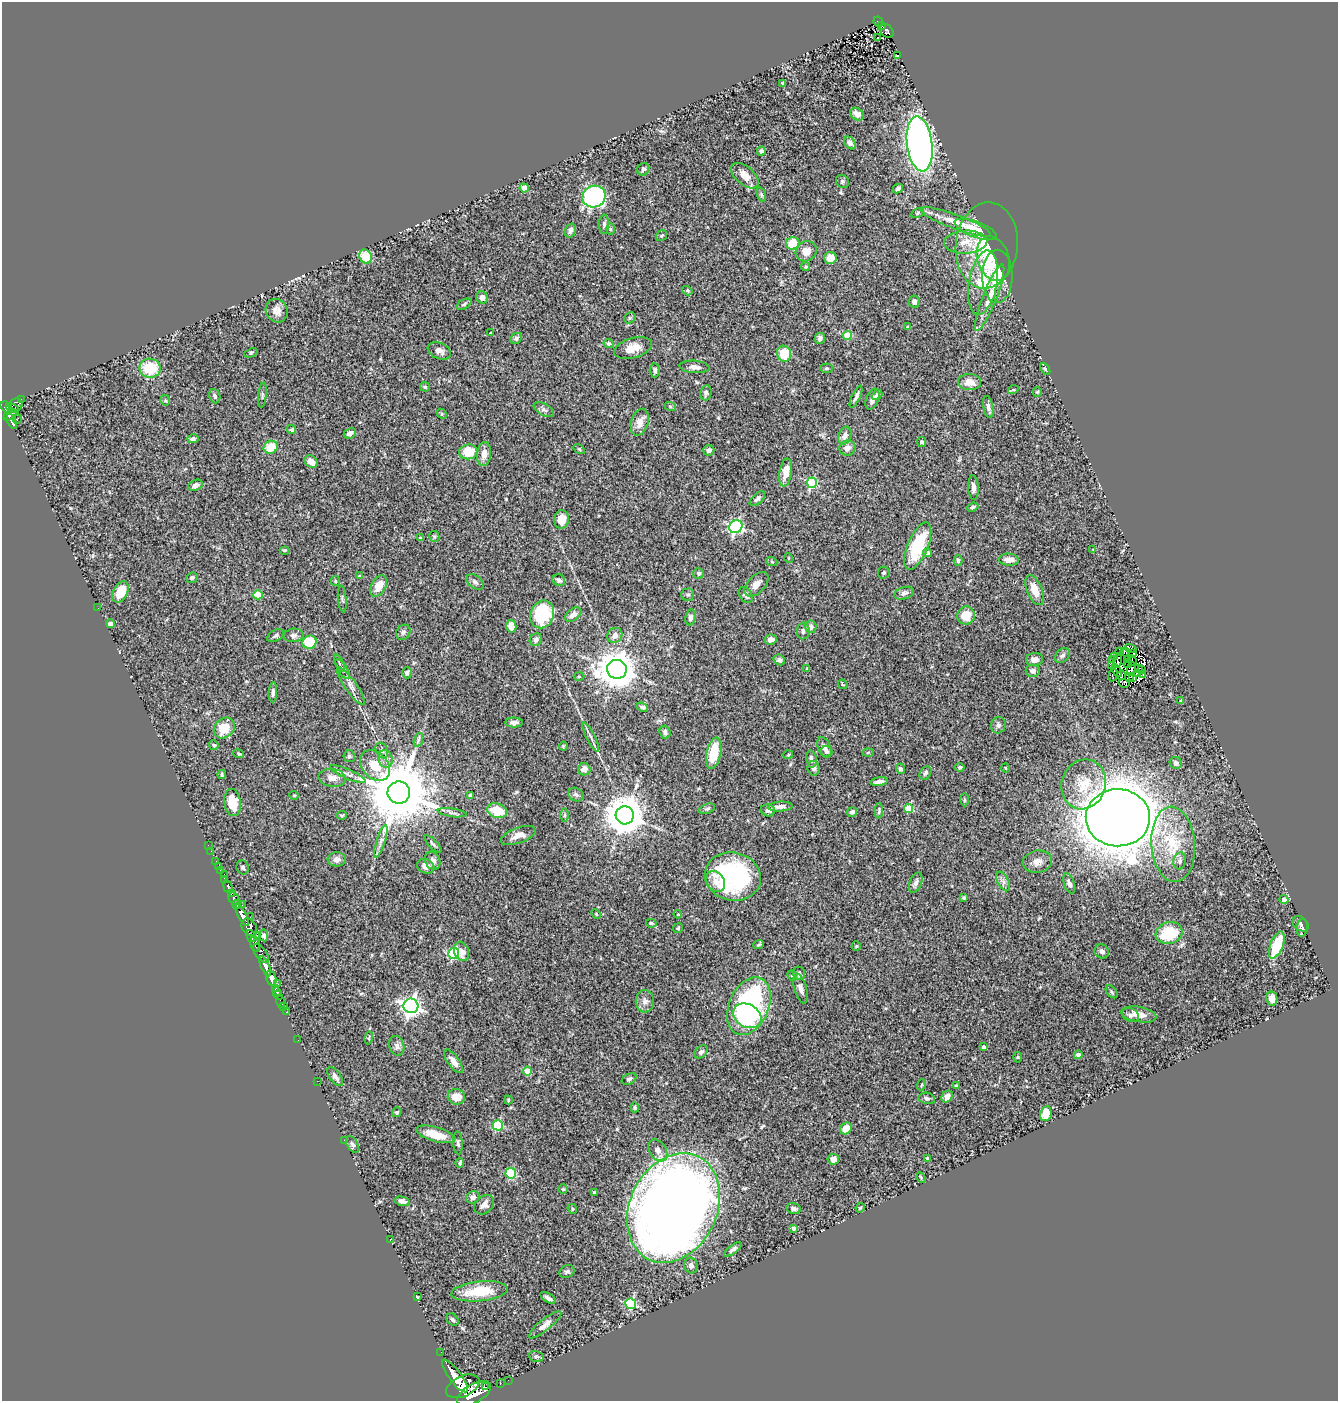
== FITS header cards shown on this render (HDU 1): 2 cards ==
NAXIS1  =                 1336
NAXIS2  =                 1399

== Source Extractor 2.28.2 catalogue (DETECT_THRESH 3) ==
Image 1336 x 1399 px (HDU 1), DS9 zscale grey, 1 PNG px = 1 image px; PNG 1340 x 1403 px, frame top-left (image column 1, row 1399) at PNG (2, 2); each listed source drawn as its Kron ellipse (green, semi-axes under 4 px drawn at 4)
Background 1.01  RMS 0.056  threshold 0.169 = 3 sigma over >= 5 px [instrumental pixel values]
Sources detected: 363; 5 with non-positive FLUX_AUTO (blend fragments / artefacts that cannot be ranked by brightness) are neither listed nor drawn; the other 358 listed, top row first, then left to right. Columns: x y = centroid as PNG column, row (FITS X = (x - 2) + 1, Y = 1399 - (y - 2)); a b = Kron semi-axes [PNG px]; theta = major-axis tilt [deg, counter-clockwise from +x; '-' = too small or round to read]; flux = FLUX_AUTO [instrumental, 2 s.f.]
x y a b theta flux
878 21 5 4 - 46
882 25 3 3 - 15
887 31 8 5 -50 51
878 38 2 2 - 1.9
897 56 3 2 - 4.9
783 83 3 3 - 5.1
857 114 7 5 -41 22
850 143 7 5 -50 13
920 144 27 12 -82 1800
761 151 4 4 - 11
643 169 6 5 - 9
745 176 16 9 -41 40
842 181 7 6 - 7.8
524 188 4 4 - 64
898 188 5 4 - 11
761 195 7 4 -71 6.2
594 197 12 10 30 610
917 213 7 4 29 6.7
956 222 38 7 -20 64
604 224 10 5 89 8.4
610 229 6 4 90 4.4
976 229 22 8 -21 97
570 230 7 5 71 11
661 236 6 5 - 5.6
966 242 21 11 3 59
793 243 6 6 - 110
987 245 43 31 83 190
806 251 11 9 35 30
366 257 7 6 - 97
830 258 6 6 - 46
993 259 23 16 -72 60
806 267 4 4 - 5.6
997 276 27 15 90 120
983 283 32 14 80 170
687 291 5 4 - 4.3
482 297 6 5 - 19
990 298 35 7 68 58
914 302 6 5 - 16
464 304 8 4 31 6.6
277 311 12 10 -62 28
630 318 6 5 - 5.5
908 327 4 4 - 4.4
490 333 2 2 - 3
847 336 4 4 - 100
516 338 6 5 - 8.1
820 338 5 5 - 10
609 344 5 4 - 9.1
633 348 19 10 16 47
439 351 12 8 -23 19
251 353 7 4 23 5.4
784 354 8 7 - 89
694 367 15 6 -5 19
150 368 10 9 - 130
826 368 6 4 2 5.5
1045 369 6 4 -60 7.2
655 370 7 5 -85 9.6
970 382 11 8 -3 40
425 387 5 4 - 6
1013 390 5 3 - 3.6
1037 392 5 4 - 4.3
706 393 8 5 81 11
262 395 12 3 83 7.1
877 395 6 4 43 6.4
215 396 7 5 -72 9.9
856 397 12 4 64 12
21 399 3 3 - 16
872 399 11 6 68 14
165 400 5 4 - 5
16 405 7 6 - 330
670 406 6 3 -20 4.4
6 407 7 5 -44 340
988 407 11 5 -78 14
12 408 7 3 -23 240
544 410 11 6 -27 12
442 414 5 4 - 4.4
10 415 7 4 37 190
17 419 5 2 - 11
12 422 8 3 -63 110
640 422 14 8 73 33
292 430 5 4 - 6.5
350 433 6 5 - 11
845 436 9 6 71 25
193 439 6 4 12 9.9
922 442 5 4 - 7
271 447 7 6 - 89
847 448 8 7 - 20
579 449 6 4 -34 4.4
709 450 5 5 - 14
468 452 9 7 10 71
484 454 12 7 85 28
311 461 7 5 -36 37
786 472 14 6 80 44
812 483 5 5 - 270
195 485 8 5 25 20
973 488 12 5 -87 17
757 499 9 5 41 11
973 507 6 4 22 6.8
562 519 9 7 83 36
736 527 7 6 - 640
434 537 5 5 - 5.3
420 538 3 3 - 4.2
918 546 25 10 67 240
284 550 5 4 - 4.6
1092 550 4 2 - 2.6
927 553 4 4 - 25
788 558 5 3 - 2.8
958 560 5 4 - 6.5
1009 560 10 6 -5 27
772 562 5 3 - 3.9
699 573 5 5 - 6.7
884 573 6 6 - 7.4
360 576 4 4 - 4.6
192 578 6 5 - 9.4
559 580 6 5 - 8.5
335 581 5 4 - 4.6
475 582 10 6 -36 14
756 584 15 8 47 26
379 586 11 7 61 48
1035 590 16 7 -68 54
121 592 11 7 62 87
904 593 10 6 17 14
258 595 4 4 - 100
688 595 6 6 - 7.5
746 595 9 6 -55 12
342 599 13 2 -84 6
98 608 2 2 - 1.9
542 614 14 11 68 270
573 615 9 6 38 22
966 615 9 8 - 71
690 617 8 5 81 13
110 624 4 4 - 18
511 626 6 5 - 36
810 627 6 6 - 19
803 631 8 6 85 11
403 632 8 6 53 11
294 635 10 6 8 13
615 635 8 7 - 21
276 636 9 5 31 9.2
771 639 6 5 - 19
536 640 7 5 57 15
310 642 7 6 - 150
1131 648 6 2 -14 0.53
1119 652 3 2 - 2.9
1125 652 4 3 - 4.1
1133 654 3 2 - 4.8
1062 655 8 6 42 12
1115 656 3 2 - 2.6
1113 659 2 2 - 0.71
779 660 6 5 - 12
1034 660 8 6 7 24
1127 660 4 2 - 6.3
1117 661 7 3 80 7.7
1132 661 5 2 - 2.3
339 663 9 3 -66 6.6
1128 663 5 3 - 11
1112 665 3 2 - 9.2
1139 668 2 2 - 1.5
342 669 11 4 -59 11
617 669 10 9 - 8300
807 669 3 2 - 4.5
1131 669 7 2 84 10
1142 670 3 2 - 4.8
1033 671 7 6 - 14
1117 671 7 3 -61 2.8
407 673 5 5 - 6.9
1137 673 3 2 - 1.3
1143 674 3 2 - 0.69
1113 675 7 2 74 4.6
1122 675 4 2 - 6.3
579 676 5 3 - 3.3
1129 677 4 2 - 1.2
1133 677 4 2 - 5.6
1124 683 5 3 - 4.4
843 684 5 3 - 3.4
351 686 22 6 -55 23
273 692 10 4 87 12
1181 701 3 3 - 4.6
642 707 6 4 -24 7.5
514 722 9 5 1 16
998 725 8 7 - 11
224 728 11 9 43 75
665 732 6 5 - 14
591 737 16 3 -63 14
418 740 7 4 72 7.3
214 745 5 4 - 5.3
563 746 4 4 - 3.9
824 748 11 6 -66 17
382 750 8 5 -64 14
827 751 6 5 - 7.5
868 752 5 3 - 4
714 753 16 7 78 120
239 754 5 4 - 6.3
788 755 5 3 - 3.3
349 756 6 6 - 6.8
385 759 9 7 -72 20
811 759 8 5 -79 15
1176 763 6 5 - 11
375 766 17 12 -49 72
960 767 5 4 - 7.2
813 768 7 6 - 12
1006 768 4 3 - 2.6
584 769 6 6 - 27
901 769 5 4 - 9.7
925 773 7 5 57 11
222 774 4 4 - 5.3
348 774 19 4 -23 19
332 778 14 9 -8 31
879 782 9 4 8 13
1084 784 25 22 69 110
399 793 11 11 - 40000
294 795 5 3 - 2.8
471 795 4 4 - 8.9
576 795 8 6 -30 12
965 800 6 3 -90 4.5
233 802 14 8 -80 73
780 807 12 5 3 21
707 809 8 5 20 7.7
909 809 4 4 - 120
768 810 7 6 - 12
497 811 10 7 -17 99
879 811 8 4 89 6.4
852 812 5 5 - 9.9
452 813 14 4 -8 12
342 815 5 3 - 4.9
565 815 7 4 -90 7.1
625 815 9 9 - 11000
1118 818 32 28 -1 11000
518 835 18 7 20 32
381 841 17 4 72 17
433 844 11 3 -46 7.2
1173 844 38 22 -86 180
208 845 2 2 - 3.1
211 851 2 2 - 8.5
337 859 9 7 2 18
216 861 3 2 - 19
433 861 9 7 -63 20
1180 861 8 6 79 13
1037 862 15 11 9 32
218 866 3 2 - 9.6
426 866 9 7 -23 26
243 867 7 6 - 9.2
221 870 3 3 - 65
224 874 2 2 - 8.7
733 877 28 24 -12 510
225 879 3 3 - 200
716 881 11 8 -58 31
1003 881 10 5 -63 14
916 883 10 6 68 12
1069 884 10 5 -71 15
228 887 7 3 -75 140
231 893 4 3 - 250
234 898 6 5 - 1000
964 898 4 4 - 5.2
1284 899 4 4 - 29
237 904 5 3 - 360
242 905 2 2 - 32
596 914 5 3 - 3.6
678 914 4 3 - 3.4
242 915 12 4 -63 2500
250 917 2 2 - 8.8
651 923 5 3 - 5.2
1301 924 9 6 -41 12
249 927 9 7 -56 1000
678 928 5 4 - 4.8
1302 928 9 5 82 8.1
1169 933 13 11 16 220
264 935 6 4 -82 12
251 936 6 3 -72 310
257 936 3 3 - 140
255 944 8 4 -74 390
758 945 5 4 - 5.4
1277 945 14 6 68 120
856 946 5 4 - 4
462 951 10 7 -71 29
1102 951 7 6 - 12
261 953 11 5 -53 540
454 953 5 5 - 360
265 966 10 4 -65 1700
799 973 7 6 - 10
792 976 5 4 - 6
271 978 8 5 -73 1600
278 984 3 2 - 48
276 988 4 2 - 35
800 989 15 6 -74 19
277 991 3 3 - 32
1112 992 7 4 -51 6.4
278 995 5 3 - 27
1272 999 7 5 -79 24
645 1001 11 9 -89 21
281 1002 6 2 -71 18
283 1006 3 2 - 15
411 1006 7 7 - 1700
749 1006 30 19 66 690
286 1012 2 2 - 13
1139 1014 18 7 -10 43
1130 1015 9 6 -25 14
747 1016 15 11 -29 200
369 1038 6 3 78 3.7
298 1040 2 2 - 7.5
397 1046 10 7 -73 16
983 1047 3 3 - 11
701 1052 8 5 42 9.8
1078 1055 4 4 - 16
1017 1057 5 3 - 3.5
454 1061 14 5 -54 28
527 1071 4 4 - 86
335 1076 11 5 -54 13
629 1079 8 5 29 8
317 1081 2 2 - 6.8
921 1085 5 3 - 3.5
956 1086 3 3 - 8.9
947 1096 6 5 - 26
456 1097 8 7 - 52
927 1098 8 5 -12 9.9
508 1100 4 4 - 3.6
635 1107 5 4 - 5.4
397 1112 5 4 - 7.1
1046 1114 7 6 - 55
498 1125 5 5 - 250
846 1129 6 5 - 47
435 1134 20 7 -16 61
344 1140 3 2 - 3.3
458 1143 11 5 -87 9.8
352 1144 9 5 -61 8.8
658 1150 12 8 -57 20
928 1158 3 3 - 6.2
833 1159 5 5 - 26
460 1163 4 3 - 5.4
511 1173 5 5 - 250
921 1177 5 2 - 3.4
563 1189 4 4 - 4.3
594 1192 3 3 - 5.1
473 1197 7 6 - 11
402 1201 7 4 -14 15
484 1205 11 8 43 20
673 1208 57 43 64 6400
860 1208 5 4 - 3.8
572 1209 5 4 - 5.2
794 1209 7 5 -14 10
794 1228 4 4 - 14
390 1240 3 2 - 5
733 1249 10 4 36 12
691 1266 8 6 -75 13
567 1272 8 6 24 9.7
480 1291 28 10 6 120
417 1297 3 2 - 3.3
548 1298 8 4 -31 14
631 1304 5 5 - 320
452 1319 7 5 -45 8.3
545 1325 20 5 39 19
441 1352 2 2 - 4.9
536 1356 7 5 -18 6.8
455 1376 20 6 -54 3700
508 1380 2 2 - 3.8
500 1384 2 2 - 6.5
463 1386 17 10 25 2400
486 1387 3 2 - 110
474 1393 19 9 29 3000
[5 non-positive-flux detections neither listed nor drawn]